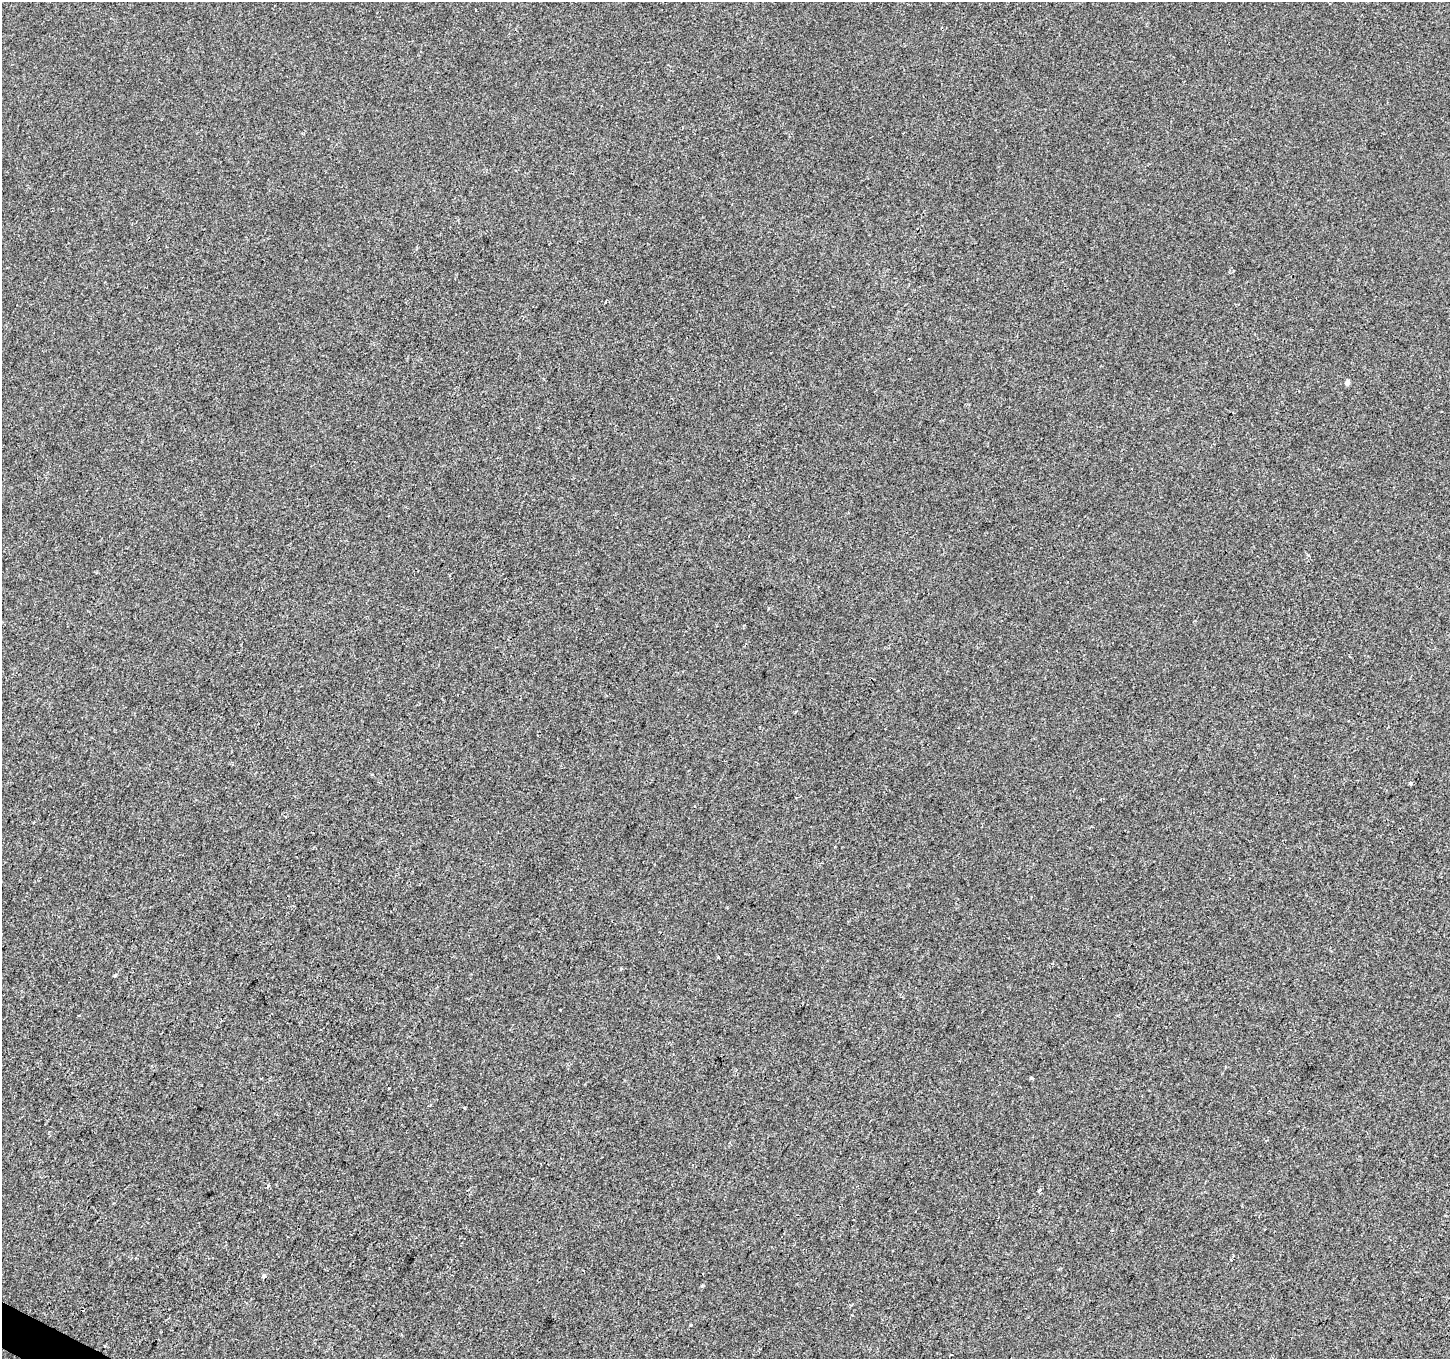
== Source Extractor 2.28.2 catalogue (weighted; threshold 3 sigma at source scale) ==
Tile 7 of 4 x 4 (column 3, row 2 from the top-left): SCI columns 2899-4346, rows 2913-4269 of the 5801 x 5890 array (HDU 1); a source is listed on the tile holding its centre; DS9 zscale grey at full resolution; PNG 1452 x 1361 px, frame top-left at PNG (2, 2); no overlay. Shown black and unused: <1% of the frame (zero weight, under 2 of 3 exposures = <1% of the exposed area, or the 3 px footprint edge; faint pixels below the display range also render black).
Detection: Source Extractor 2.28.2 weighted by HDU 2 'WHT'; one run over the whole footprint, this tile lists its part. Background 5.86e-04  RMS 0.0042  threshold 0.0187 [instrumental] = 3 sigma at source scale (4.5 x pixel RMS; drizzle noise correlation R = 1.50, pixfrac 1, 0.0396/0.0396 arcsec/px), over >= 5 px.
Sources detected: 16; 1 cosmic-ray / hot-pixel residue — not listed; the other 15 listed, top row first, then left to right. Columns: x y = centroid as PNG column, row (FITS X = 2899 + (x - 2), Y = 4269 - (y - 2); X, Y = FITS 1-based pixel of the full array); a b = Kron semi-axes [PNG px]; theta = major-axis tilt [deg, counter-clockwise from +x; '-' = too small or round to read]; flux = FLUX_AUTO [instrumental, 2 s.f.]
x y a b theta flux
1347 382 4 4 - 2.3
1308 555 5 2 - 0.54
1411 783 5 4 - 0.59
695 807 3 3 - 0.4
621 969 5 3 - 0.41
115 975 4 3 - 0.5
560 1010 3 2 - 0.33
79 1016 3 2 - 0.39
1031 1078 4 3 - 1.6
389 1088 3 3 - 0.76
268 1186 4 3 - 0.93
1039 1191 4 3 - 3.7
264 1276 4 3 - 2.4
691 1325 3 3 - 0.89
105 1346 3 3 - 0.4
Unlisted compact peaks at least as high as the median listed source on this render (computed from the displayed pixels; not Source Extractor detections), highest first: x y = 702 1286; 718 957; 465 1108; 768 608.